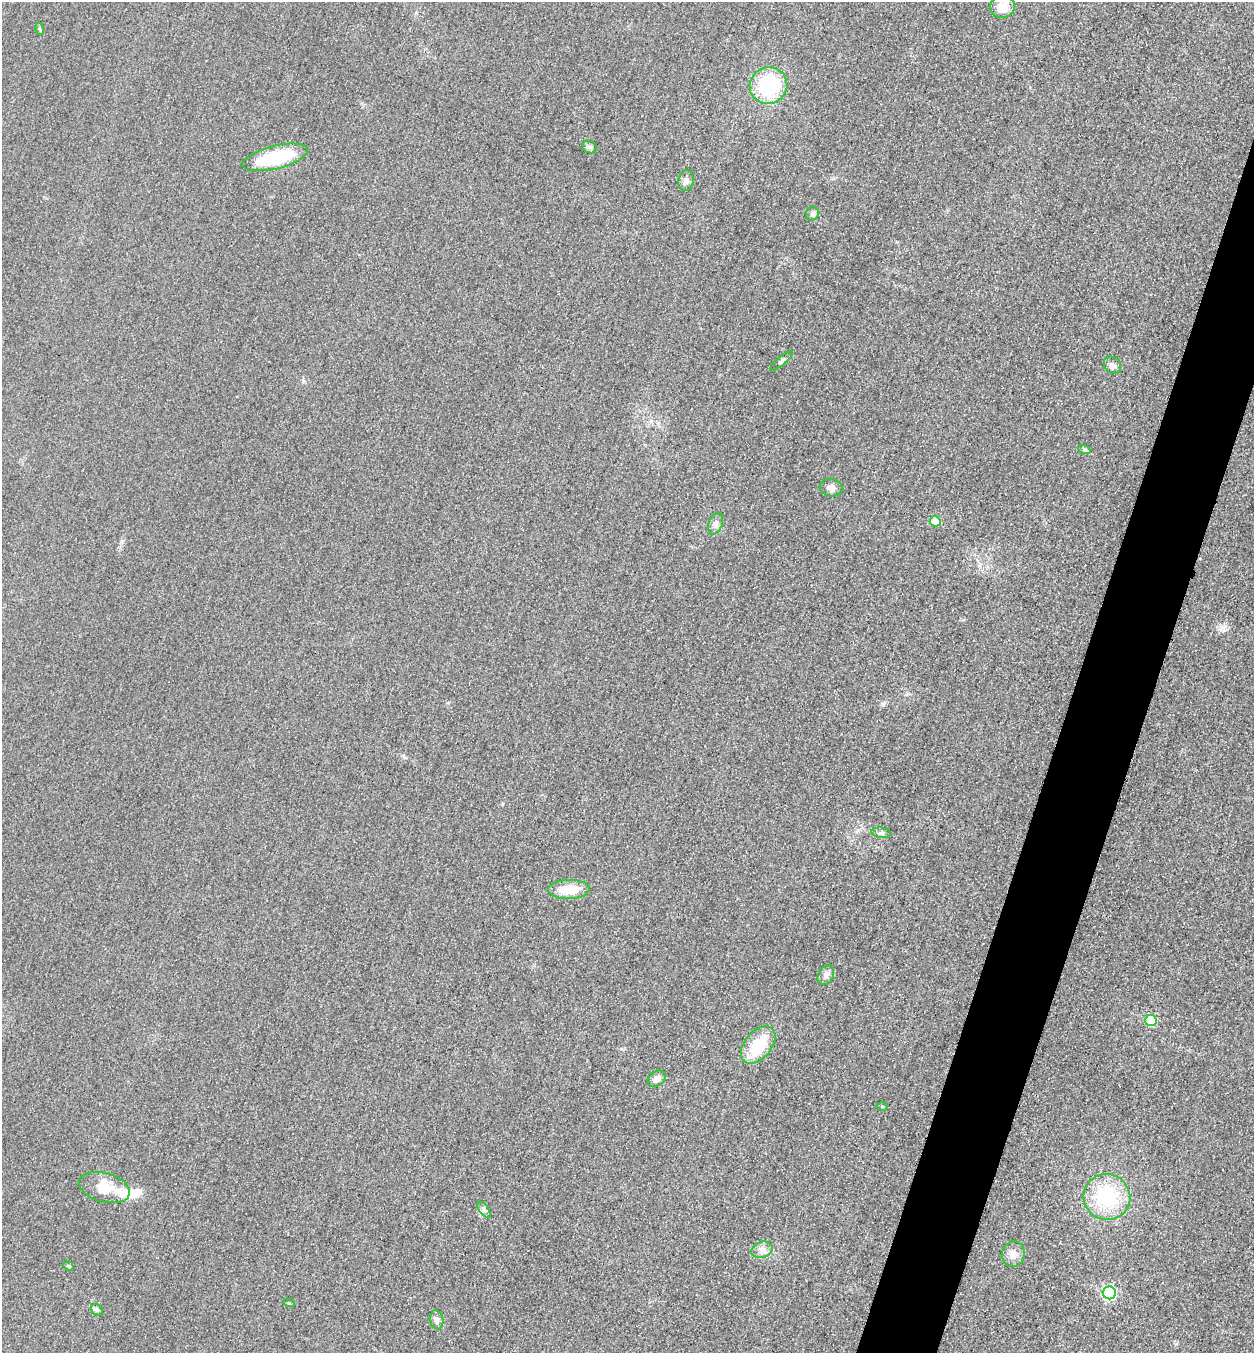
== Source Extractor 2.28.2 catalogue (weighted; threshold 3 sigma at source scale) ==
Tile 10 of 4 x 4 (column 2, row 3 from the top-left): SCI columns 1416-2667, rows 1374-2724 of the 5463 x 5449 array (HDU 1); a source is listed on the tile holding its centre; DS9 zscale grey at full resolution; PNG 1256 x 1355 px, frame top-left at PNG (2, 2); each listed source drawn as its Kron ellipse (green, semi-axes under 4 px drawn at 4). Shown black and unused: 5% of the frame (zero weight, under 3 of 4 exposures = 3% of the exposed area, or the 3 px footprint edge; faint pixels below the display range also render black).
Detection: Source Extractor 2.28.2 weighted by HDU 2 'WHT'; one run over the whole footprint, this tile lists its part. Background 0.0773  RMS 0.017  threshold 0.0764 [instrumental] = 3 sigma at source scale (4.5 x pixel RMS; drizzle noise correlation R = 1.50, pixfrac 1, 0.05/0.05 arcsec/px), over >= 5 px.
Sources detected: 32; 1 inside a brighter object's white glare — neither listed nor drawn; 1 inside a brighter listed object's ellipse — not listed separately; the other 30 listed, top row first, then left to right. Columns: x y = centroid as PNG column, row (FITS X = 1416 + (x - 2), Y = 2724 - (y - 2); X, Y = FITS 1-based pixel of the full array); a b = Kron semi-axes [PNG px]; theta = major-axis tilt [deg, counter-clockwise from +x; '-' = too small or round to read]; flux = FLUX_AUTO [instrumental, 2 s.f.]
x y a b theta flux
1003 7 12 11 - 23
40 29 6 4 -71 2.1
768 85 19 18 - 120
589 147 8 6 -24 4.1
275 157 33 11 14 97
686 180 10 7 76 7.3
812 214 7 6 - 5.1
781 361 14 3 40 3.7
1112 365 9 7 -42 6.9
1084 449 6 4 -20 2.7
831 488 11 8 -14 8.4
935 521 5 5 - 41
715 524 11 7 69 7.1
881 833 9 5 -7 4.7
569 889 21 9 1 39
826 975 10 7 64 7.1
1151 1021 6 5 - 90
758 1045 21 13 50 60
657 1079 10 7 31 11
882 1107 5 3 - 2
104 1188 26 14 -15 43
1107 1197 23 23 - 120
484 1210 9 4 -54 4.8
762 1250 11 8 19 9.4
1013 1254 13 11 74 14
68 1266 5 4 - 2.2
1109 1293 6 6 - 290
289 1303 5 3 - 1.8
97 1310 7 5 -43 3.3
437 1320 9 6 -79 6.3
Unlisted compact peaks at least as high as the median listed source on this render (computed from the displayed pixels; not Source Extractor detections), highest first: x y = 883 704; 1221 627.